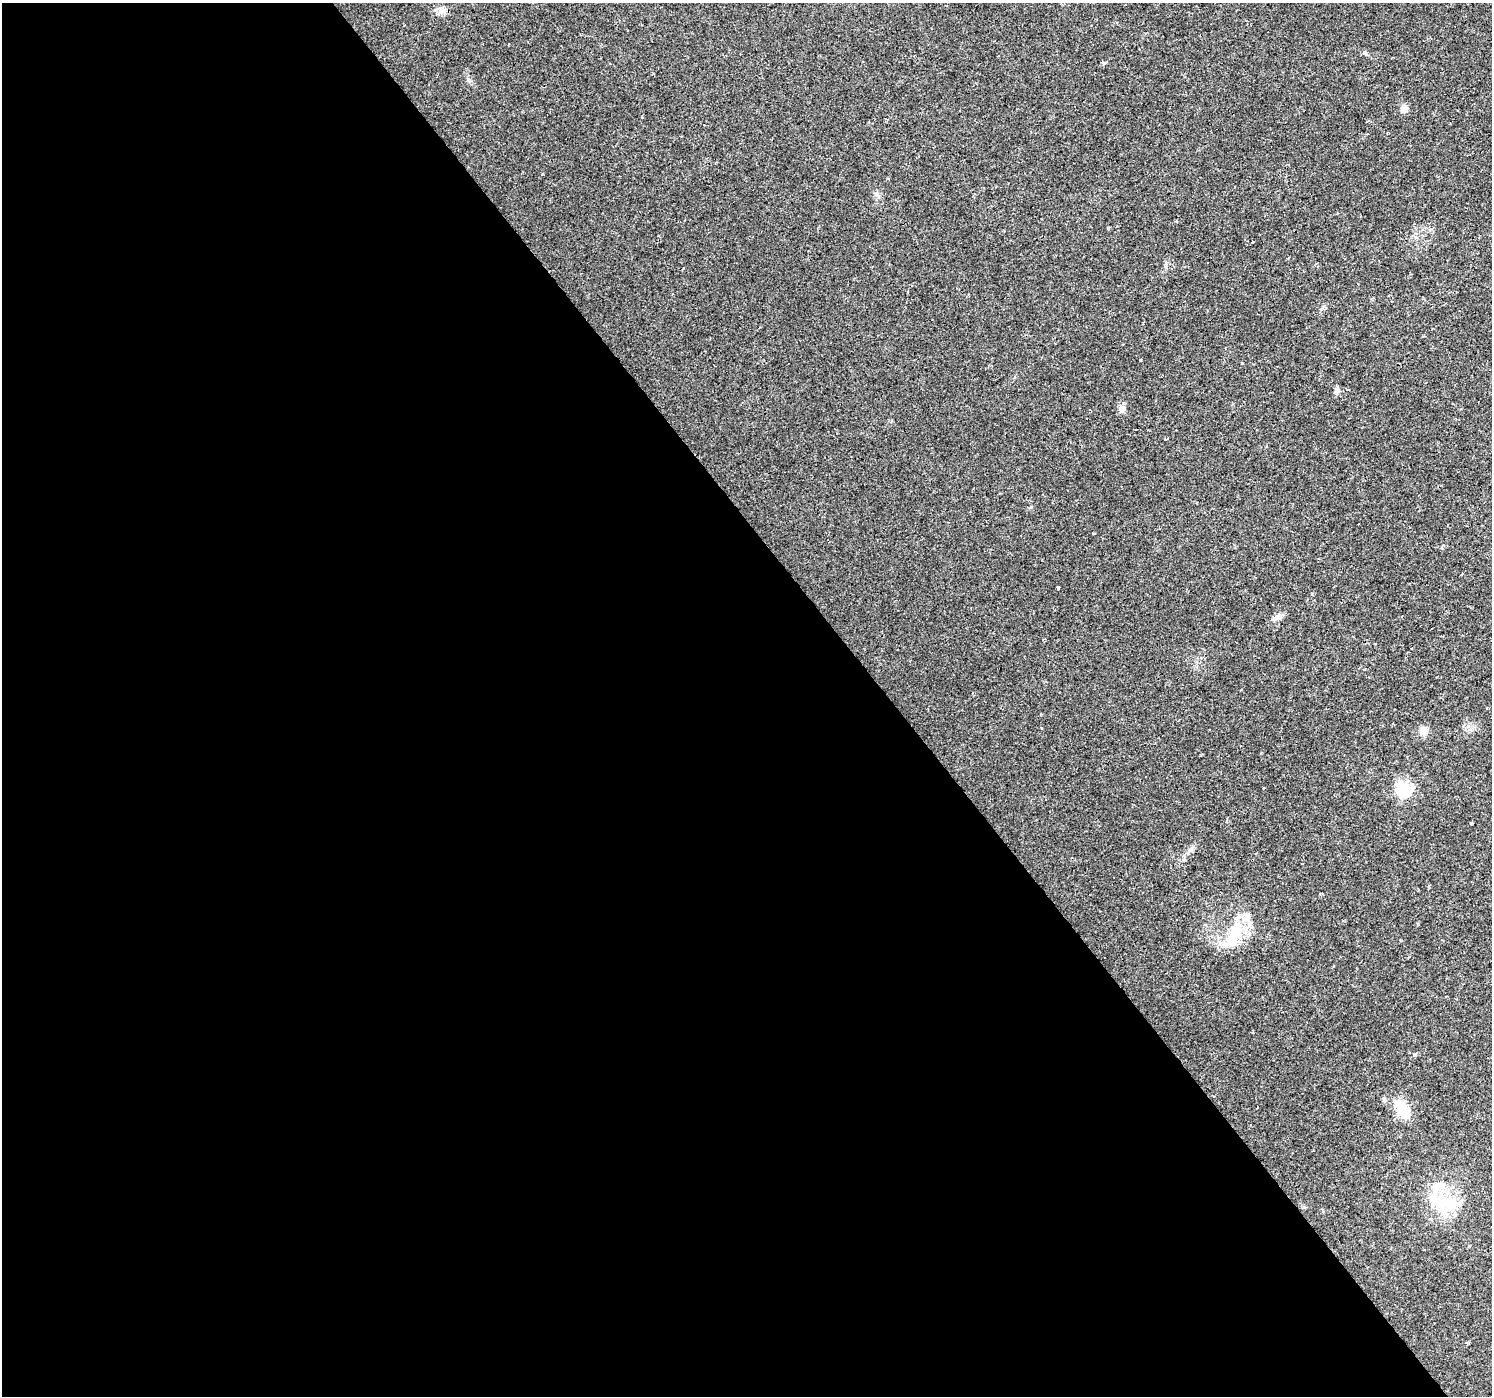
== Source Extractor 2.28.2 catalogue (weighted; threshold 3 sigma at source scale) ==
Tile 9 of 4 x 4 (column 1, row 3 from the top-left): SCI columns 2-1491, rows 1585-2978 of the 5959 x 5893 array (HDU 1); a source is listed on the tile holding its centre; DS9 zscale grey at full resolution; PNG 1494 x 1398 px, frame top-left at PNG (2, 3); no overlay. Shown black and unused: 60% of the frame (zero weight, under 2 of 3 exposures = <1% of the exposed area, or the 3 px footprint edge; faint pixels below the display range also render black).
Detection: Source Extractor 2.28.2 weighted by HDU 2 'WHT'; one run over the whole footprint, this tile lists its part. Background 0.0205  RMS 0.0033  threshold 0.0149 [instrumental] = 3 sigma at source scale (4.5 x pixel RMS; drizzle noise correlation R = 1.50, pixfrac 1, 0.0396/0.0396 arcsec/px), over >= 5 px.
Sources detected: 28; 5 cosmic-ray / hot-pixel residue — not listed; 2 inside a brighter listed object's ellipse — not listed separately; the other 21 listed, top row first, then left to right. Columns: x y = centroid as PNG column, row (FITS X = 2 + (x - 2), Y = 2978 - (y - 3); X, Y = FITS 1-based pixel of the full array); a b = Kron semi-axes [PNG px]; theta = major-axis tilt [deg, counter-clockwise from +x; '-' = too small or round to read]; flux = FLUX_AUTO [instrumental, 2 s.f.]
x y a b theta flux
442 10 11 7 -2 1.7
1104 62 6 3 -9 0.44
1404 109 9 9 - 1.8
1253 242 3 3 - 2.2
1140 359 3 3 - 3.3
1243 363 4 3 - 0.38
1347 389 3 2 - 0.31
1337 390 8 8 - 1.1
1122 408 8 8 - 1.8
1166 440 3 3 - 1.5
1058 588 3 3 - 3.1
1312 594 3 3 - 0.55
1277 617 14 7 23 1.6
1424 731 11 10 - 2.5
1405 788 7 7 - 58
1264 789 3 3 - 1.1
1471 823 3 3 - 0.54
1234 935 42 16 69 12
1415 1055 5 4 - 0.47
1402 1109 16 9 -59 13
1442 1201 45 17 -19 14
Unlisted compact peaks at least as high as the median listed source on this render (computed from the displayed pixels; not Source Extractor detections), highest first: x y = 1364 52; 468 80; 1093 533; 1031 507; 542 174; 1041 728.